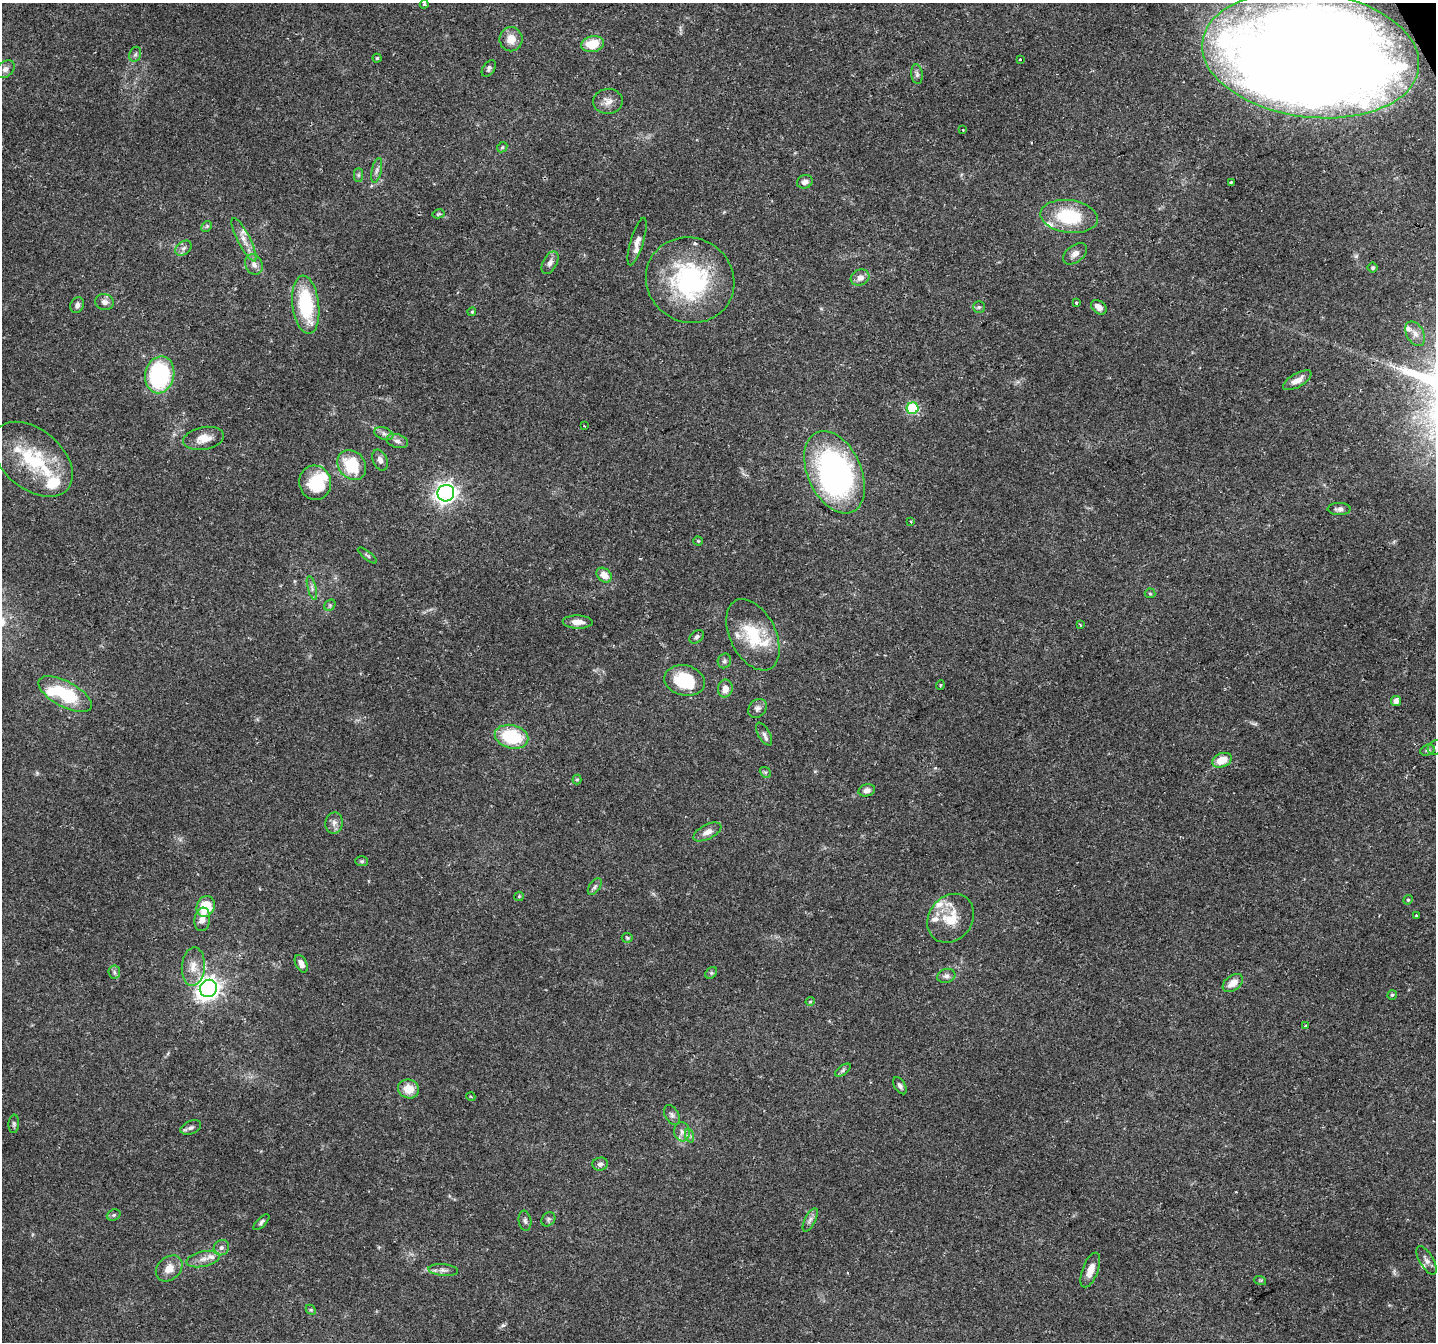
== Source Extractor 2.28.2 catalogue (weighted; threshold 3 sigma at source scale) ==
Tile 10 of 4 x 4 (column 2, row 3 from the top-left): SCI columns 1437-2870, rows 1499-2838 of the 5738 x 5615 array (HDU 1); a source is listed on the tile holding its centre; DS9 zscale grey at full resolution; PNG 1438 x 1344 px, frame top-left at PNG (2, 3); each listed source drawn as its Kron ellipse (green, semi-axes under 4 px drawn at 4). Shown black and unused: <1% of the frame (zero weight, under 2 of 3 exposures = <1% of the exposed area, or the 3 px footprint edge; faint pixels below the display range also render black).
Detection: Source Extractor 2.28.2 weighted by HDU 2 'WHT'; one run over the whole footprint, this tile lists its part. Background 0.0816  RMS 0.005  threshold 0.0225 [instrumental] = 3 sigma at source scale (4.5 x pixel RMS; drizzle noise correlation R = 1.50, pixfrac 1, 0.0396/0.0396 arcsec/px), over >= 5 px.
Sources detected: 141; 1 too faint to see at this stretch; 6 inside a brighter object's white glare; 1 cosmic-ray / hot-pixel residue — neither listed nor drawn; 12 inside a brighter listed object's ellipse — not listed separately; the other 121 listed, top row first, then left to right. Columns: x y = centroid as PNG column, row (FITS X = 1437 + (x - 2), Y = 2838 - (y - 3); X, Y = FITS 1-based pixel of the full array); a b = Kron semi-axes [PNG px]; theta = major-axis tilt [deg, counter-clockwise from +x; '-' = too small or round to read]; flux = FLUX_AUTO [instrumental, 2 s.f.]
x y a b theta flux
424 4 4 4 - 0.77
511 39 12 11 - 5.7
593 44 11 8 12 11
135 54 8 5 68 1.2
1311 55 109 62 -7 1400
377 58 4 4 - 0.7
1020 59 3 3 - 1
489 68 9 5 55 1.3
5 69 10 7 39 2.1
917 74 10 6 -84 1.6
608 101 15 12 5 4.2
963 130 2 2 - 0.49
502 147 6 4 45 0.73
377 170 13 5 78 1.7
358 175 7 4 90 0.94
805 182 8 6 19 2.4
1231 182 3 3 - 0.87
438 214 6 4 12 0.68
1069 216 29 16 -8 28
207 226 6 4 45 0.75
244 240 24 6 -63 4.7
637 241 25 6 73 4
183 248 9 6 40 1.8
1075 254 14 8 38 2.9
550 263 12 7 62 2.3
254 265 10 8 -62 3
1373 268 5 5 - 0.79
860 278 9 7 26 3.3
690 280 45 42 -32 72
104 302 9 8 - 2.6
1076 303 3 3 - 1.3
77 305 8 6 65 1.7
306 305 29 13 -83 34
979 307 6 6 - 0.98
1099 307 9 6 -39 3.5
472 312 4 3 - 0.59
1415 334 13 8 -62 3.5
160 375 18 14 77 68
1297 380 16 6 30 4.4
913 408 6 6 - 41
584 426 3 2 - 0.49
384 434 10 6 -19 1.8
204 438 21 11 11 6.2
397 441 11 6 -16 2.2
33 459 46 29 -41 34
380 460 11 7 -67 2.3
352 465 16 13 -51 21
835 472 43 27 -65 150
315 483 17 16 - 18
446 493 8 8 - 260
1339 509 11 6 1 2.1
911 521 3 2 - 0.69
698 541 4 4 - 0.54
367 555 12 3 -38 0.82
604 575 8 6 -42 5.9
312 588 12 4 -75 1.7
1150 593 5 5 - 0.68
330 605 6 5 - 0.91
578 622 15 6 -2 4
1080 625 4 3 - 0.57
753 635 38 23 -63 24
697 637 8 6 38 1.4
724 661 7 6 - 1.3
685 680 20 15 -12 26
940 685 5 3 - 0.43
725 689 9 7 79 4.2
65 694 29 12 -28 27
1396 701 5 5 - 2.8
757 708 10 8 47 2.1
764 734 12 6 -60 1.8
512 737 17 11 -14 27
1435 747 8 6 40 1.5
1427 750 7 5 19 1.1
1222 760 10 7 21 7.2
765 772 6 4 -41 0.81
577 780 5 4 - 0.68
867 790 8 6 13 2.1
334 823 10 8 79 2.5
707 832 15 7 27 3.7
362 861 6 5 - 0.84
595 887 9 5 53 1.3
519 896 5 4 - 0.55
1408 900 5 4 - 0.59
206 906 11 8 67 15
1417 916 4 3 - 2.6
951 918 26 21 52 15
202 919 12 8 82 3.5
627 938 5 5 - 0.7
301 964 9 5 -62 2.6
193 967 19 11 86 6.5
114 972 6 6 - 1.1
711 973 6 5 - 0.81
946 976 9 7 16 1.9
1233 983 11 7 36 4.6
208 988 9 8 - 330
1392 995 5 4 - 0.62
810 1001 5 4 - 0.77
1306 1025 3 3 - 0.83
843 1070 9 4 36 1.2
900 1086 9 5 -57 1.5
408 1089 10 9 - 7.6
471 1097 4 3 - 0.45
672 1115 11 7 -61 1.6
14 1124 9 5 85 1.2
191 1127 11 6 21 1.7
682 1132 9 8 - 2.5
690 1136 7 4 -71 0.96
600 1164 8 6 13 1.5
114 1215 7 5 21 0.97
548 1219 8 6 48 1.1
810 1220 13 5 63 1.9
525 1221 10 6 -80 1.5
261 1222 10 4 45 1.2
221 1248 8 7 - 1.9
203 1259 17 7 13 3.9
1426 1260 16 7 -60 2.5
169 1268 15 11 42 5.6
443 1270 15 6 -5 2.3
1090 1270 18 8 69 5.2
1260 1280 6 4 -18 0.59
311 1310 6 4 -43 0.65
Overlapping masked pixels (flux is a lower limit): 1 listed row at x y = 1311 55
Isophote crosses this tile's border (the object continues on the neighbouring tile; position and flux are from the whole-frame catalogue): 1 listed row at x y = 1435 747
Unlisted compact peaks at least as high as the median listed source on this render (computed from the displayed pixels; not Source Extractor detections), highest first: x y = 503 1325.